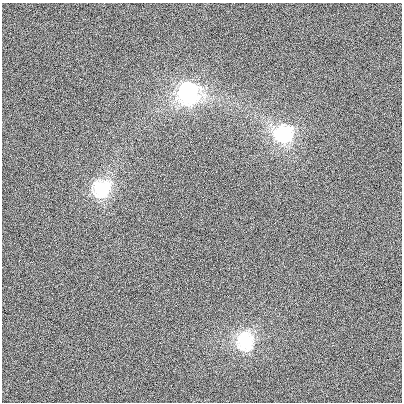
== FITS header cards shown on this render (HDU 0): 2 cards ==
NAXIS1  =                  400
NAXIS2  =                  400

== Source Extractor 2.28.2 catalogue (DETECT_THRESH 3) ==
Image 400 x 400 px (HDU 0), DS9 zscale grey, 1 PNG px = 1 image px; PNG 404 x 404 px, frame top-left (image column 1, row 400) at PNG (2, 3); no overlay
Background 74.8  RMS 1700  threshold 4980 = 3 sigma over >= 5 px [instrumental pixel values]
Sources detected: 4; all 4 listed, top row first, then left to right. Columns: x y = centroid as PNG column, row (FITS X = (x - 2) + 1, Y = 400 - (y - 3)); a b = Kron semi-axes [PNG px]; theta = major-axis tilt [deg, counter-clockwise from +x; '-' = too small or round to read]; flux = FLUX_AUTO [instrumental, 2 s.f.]
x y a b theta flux
188 92 12 10 87 2.4e+07
284 133 11 10 - 1.4e+07
100 188 11 10 - 1.1e+07
245 342 11 9 90 1.0e+07